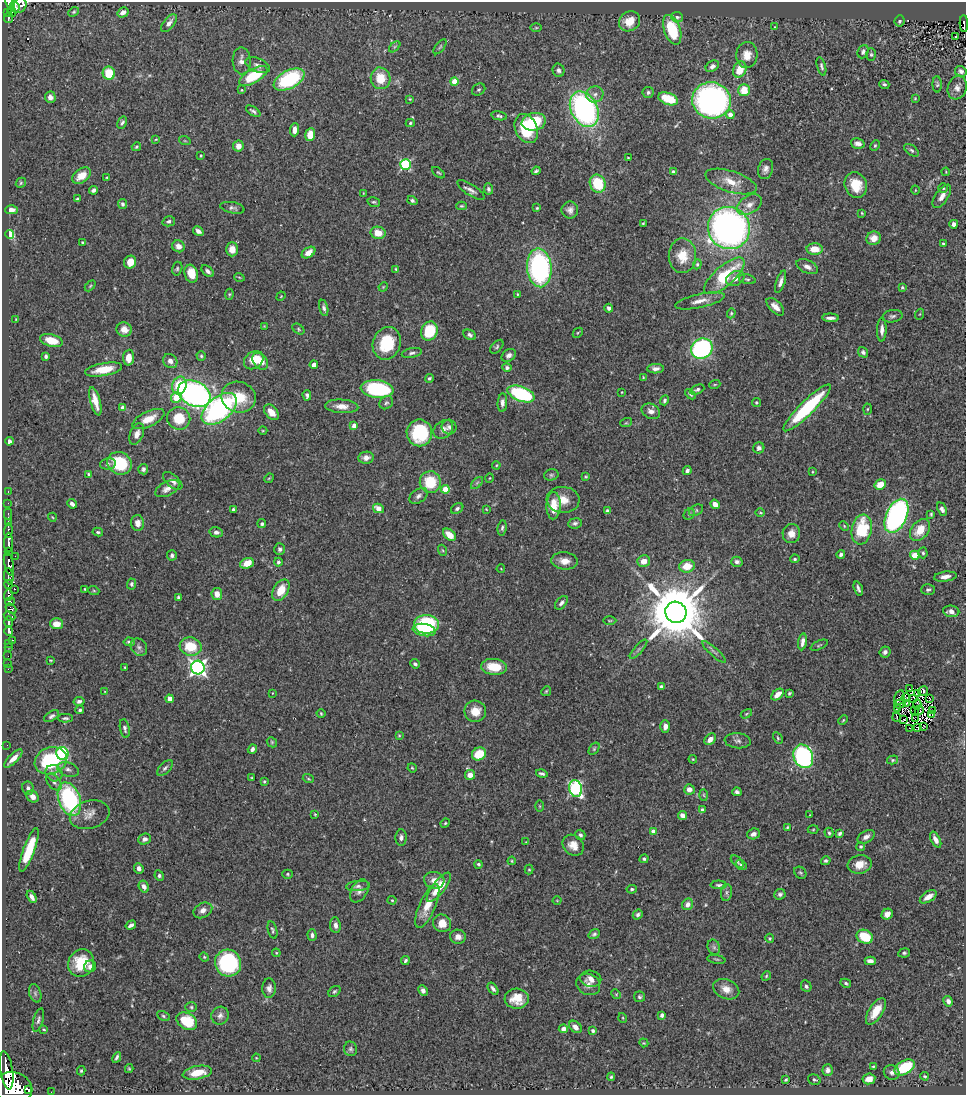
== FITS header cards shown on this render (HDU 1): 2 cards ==
NAXIS1  =                  964
NAXIS2  =                 1093

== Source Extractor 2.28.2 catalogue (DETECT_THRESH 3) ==
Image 964 x 1093 px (HDU 1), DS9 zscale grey, 1 PNG px = 1 image px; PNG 968 x 1097 px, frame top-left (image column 1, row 1093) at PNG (2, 2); each listed source drawn as its Kron ellipse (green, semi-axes under 4 px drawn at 4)
Background 0.454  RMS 0.021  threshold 0.0623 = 3 sigma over >= 5 px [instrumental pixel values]
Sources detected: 512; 5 with non-positive FLUX_AUTO (blend fragments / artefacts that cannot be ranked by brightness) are neither listed nor drawn; of the other 507, the 500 brightest by FLUX_AUTO listed and drawn (7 fainter detections omitted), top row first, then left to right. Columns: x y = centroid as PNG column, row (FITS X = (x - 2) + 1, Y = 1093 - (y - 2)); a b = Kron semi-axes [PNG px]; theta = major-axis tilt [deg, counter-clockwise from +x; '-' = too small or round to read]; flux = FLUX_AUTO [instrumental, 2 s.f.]
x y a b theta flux
10 3 7 4 -68 150
19 6 8 7 - 200
15 7 6 3 -65 120
8 12 3 2 - 23
12 12 5 2 - 7.1
74 12 6 4 40 1.9
123 12 6 5 - 7.9
677 17 6 5 - 2.6
8 18 5 3 - 62
629 21 11 9 35 23
900 21 6 5 - 3.1
169 23 10 5 50 7.4
964 24 8 3 -88 41
775 27 3 2 - 0.99
536 28 6 4 0 1.6
672 30 15 8 -70 66
955 36 3 2 - 1.6
395 47 7 4 45 2.2
440 47 9 4 52 2.6
863 52 7 5 67 4.2
747 55 13 10 87 17
871 55 6 5 - 2.2
242 61 13 9 -87 9.2
257 65 13 7 -23 6.4
712 66 7 5 33 4.7
821 66 9 4 -74 3.1
740 69 8 6 64 28
558 70 7 6 - 4.2
961 71 6 5 - 5
109 73 7 6 - 42
253 76 16 7 30 64
381 78 11 9 -76 30
289 79 17 9 28 130
454 81 4 4 - 20
884 84 5 4 - 2.6
937 84 8 4 -88 2.4
957 88 12 9 72 7.9
242 90 4 4 - 1.4
479 90 7 5 35 2.7
744 90 6 5 - 30
648 92 6 5 - 3
595 94 9 8 - 7.1
50 97 6 5 - 7.1
915 98 3 3 - 1.2
410 99 3 3 - 1.3
668 99 10 6 -20 41
711 100 19 18 - 480
584 109 19 13 -63 350
253 111 8 4 -34 3.8
730 115 4 4 - 11
499 116 8 4 -13 3.1
534 122 12 9 12 72
122 123 6 4 59 3.3
410 123 4 4 - 1.8
526 129 15 11 -65 63
295 130 6 4 88 9.3
310 135 6 5 - 23
156 139 3 3 - 1.2
185 141 6 3 -18 1.6
858 143 7 5 -13 6.8
238 146 6 5 - 9.8
875 146 6 4 63 1.9
136 147 5 4 - 2
912 150 8 4 -38 3.1
201 155 4 3 - 1.4
628 158 3 2 - 1.1
405 165 5 5 - 140
766 169 10 7 72 6.3
536 171 4 3 - 2.4
673 172 4 4 - 3.8
946 172 4 3 - 1.1
438 173 7 4 -39 1.9
81 176 10 6 36 21
107 177 3 2 - 1.1
731 182 27 10 -18 22
21 183 5 4 - 1.9
598 184 9 7 -63 50
856 185 13 11 -65 30
943 188 4 4 - 1.6
488 189 5 4 - 2.8
94 190 4 4 - 4.1
471 190 15 5 -33 6.3
915 190 4 3 - 0.98
363 193 4 2 - 0.91
942 196 13 6 55 8.6
77 199 4 3 - 2
412 201 5 4 - 2.8
374 202 6 4 -13 2.3
123 204 5 4 - 3.4
749 205 13 8 31 12
461 206 5 4 - 1.9
232 208 12 5 -11 4.6
537 208 4 4 - 1.7
11 210 6 4 2 7.6
570 210 8 8 - 6.6
862 213 3 2 - 1.2
169 221 6 5 - 3.9
643 223 3 2 - 1.2
954 224 4 4 - 7.1
729 228 21 21 - 630
198 231 6 4 -33 5
378 233 7 6 - 20
10 234 4 4 - 100
874 238 7 6 - 15
82 242 3 2 - 1.1
943 243 3 2 - 1.5
178 246 6 5 - 7.6
232 249 7 6 - 13
815 249 8 6 -2 20
308 253 7 5 33 11
682 256 17 14 -89 29
130 262 6 6 - 16
697 264 5 4 - 2
807 267 11 6 -25 7.1
539 268 19 12 -85 270
177 269 7 5 76 2.5
396 269 4 3 - 1.5
208 271 7 4 -41 4.1
191 274 9 6 -75 22
724 276 25 10 41 77
239 277 5 3 - 1.3
735 279 10 7 28 11
747 279 8 4 -13 2.8
781 282 11 4 71 6.5
90 286 6 4 46 1.6
383 287 5 3 - 1.3
902 288 4 3 - 2.4
229 294 5 4 - 1.7
517 294 4 3 - 1.4
281 296 5 4 - 1.2
700 301 25 7 12 14
775 307 11 6 -44 11
324 308 8 4 -78 3.7
609 308 4 3 - 4.2
731 313 5 4 - 1.8
920 314 5 3 - 1.2
892 316 10 6 10 3.9
831 318 8 3 -2 5.7
16 319 4 3 - 1
264 326 4 4 - 0.99
124 329 8 7 - 12
298 329 7 4 -39 2.2
882 330 12 5 88 7.7
429 331 10 8 69 64
578 333 5 3 - 1.5
470 335 7 5 -26 3.6
51 341 11 6 -15 20
387 343 17 13 69 62
497 347 8 5 47 2.7
702 349 11 9 31 220
863 352 5 5 - 3.8
412 353 10 4 12 3.9
509 355 8 6 34 6.1
46 356 4 3 - 2.7
201 356 4 4 - 2.2
129 358 8 5 86 14
254 360 10 8 38 23
170 361 7 6 - 7.1
260 361 9 6 -51 15
314 365 4 4 - 7.6
507 367 5 4 - 3.8
104 369 18 6 11 27
655 369 8 5 2 5.7
643 377 4 4 - 1.3
429 378 4 3 - 2.4
715 384 6 3 19 1.4
179 385 9 7 75 49
377 389 16 8 -7 150
697 390 7 4 23 3.4
622 392 3 3 - 0.87
194 394 17 12 -27 420
521 394 14 7 -21 150
690 394 6 2 -42 2.1
307 395 5 4 - 3.5
238 397 17 15 -18 41
176 398 5 5 - 31
664 400 5 4 - 2.9
95 401 15 5 -74 16
756 402 4 4 - 1.9
386 403 7 6 - 3.1
502 403 9 5 85 6.2
342 406 16 7 -4 13
122 407 4 4 - 5.6
807 408 32 7 45 120
219 409 21 11 39 290
867 409 5 3 - 1.5
651 411 10 7 -24 7.4
271 412 9 6 -48 13
179 418 11 11 - 35
148 419 17 7 25 20
626 423 6 3 18 1.8
354 426 4 4 - 11
449 427 7 7 - 4.6
443 429 11 8 40 7.4
263 431 4 3 - 1.2
419 433 13 12 - 82
137 434 11 6 68 7.9
9 441 4 4 - 5.6
759 448 6 5 - 4.2
366 458 8 6 9 7.8
120 463 12 11 - 60
108 464 8 5 12 3.3
496 465 4 3 - 1.3
143 469 5 5 - 3.5
687 471 4 3 - 5
812 472 4 2 - 1
89 474 4 3 - 2.5
551 475 7 5 15 2.7
586 477 4 3 - 1.5
269 478 5 4 - 1.4
490 478 5 3 - 1.2
173 481 11 6 -40 7
430 482 11 10 - 49
477 483 7 4 45 2.6
880 485 6 5 - 21
167 489 13 7 27 9.4
445 489 4 4 - 36
8 491 4 3 - 6.5
419 496 10 6 33 5.3
563 500 16 13 -4 20
8 503 2 2 - 5.6
72 504 5 3 - 4.4
715 504 5 4 - 10
553 506 13 7 88 26
378 508 6 4 -29 15
233 509 4 3 - 2.5
457 509 7 5 35 3.2
486 509 4 3 - 0.93
942 509 7 4 -65 4.7
696 510 7 5 29 2.7
607 511 4 3 - 2.8
760 513 4 3 - 1.3
8 514 5 2 - 12
689 514 6 5 - 2.2
931 514 3 3 - 1.8
897 516 18 10 65 360
52 517 4 3 - 1.1
8 522 3 2 - 39
138 523 8 6 -87 9.2
575 523 7 5 8 3.6
262 524 4 4 - 2.6
844 526 5 3 - 1.4
502 528 7 4 81 3.1
862 529 15 10 79 71
920 530 12 8 52 23
8 531 7 3 87 75
98 532 5 3 - 2.1
216 532 6 5 - 4.5
791 534 9 8 - 12
449 535 7 5 -41 20
8 543 10 3 -90 340
280 549 6 5 - 4.3
442 550 6 3 -70 1.5
8 552 4 3 - 93
923 553 5 4 - 2.3
841 554 4 4 - 3.8
172 555 5 5 - 3.4
915 555 4 4 - 30
15 556 2 2 - 8.8
795 559 5 4 - 2.9
564 561 13 8 -6 13
644 561 6 5 - 13
278 562 4 4 - 3.2
737 562 6 5 - 4.4
247 563 7 5 21 20
9 564 11 4 -78 440
687 566 8 6 12 22
501 569 4 3 - 0.92
9 576 8 4 -81 190
945 577 11 5 7 7.2
9 584 4 4 - 190
131 584 5 4 - 3
15 589 2 2 - 18
85 589 3 3 - 1.3
858 589 7 3 -71 3.6
281 590 12 7 60 26
928 590 7 5 4 2.7
94 591 5 3 - 1.3
217 594 6 5 - 9.7
8 595 6 3 88 140
178 598 4 3 - 3.2
10 602 5 4 - 110
561 603 8 5 50 4.6
11 609 6 4 -39 100
951 611 8 5 -7 9.2
676 612 11 10 - 12000
9 616 6 4 -27 48
610 621 7 3 0 1.4
9 622 6 3 -90 270
56 624 6 5 - 14
427 624 12 9 -1 110
424 630 12 6 -9 44
9 631 5 3 - 420
13 640 3 2 - 9.6
129 642 5 4 - 3.3
802 642 8 4 81 6.3
8 643 3 3 - 8.2
819 645 9 3 25 1.8
191 646 11 9 -13 40
9 647 3 2 - 10
139 647 9 7 -50 5.2
639 649 12 3 49 3.3
714 652 15 3 -42 3.6
885 652 5 5 - 5
8 656 2 2 - 1.4
51 660 3 2 - 1
8 663 2 2 - 3.9
415 664 5 4 - 3.4
125 667 3 2 - 1.3
494 667 13 8 -6 32
198 668 7 6 - 480
8 669 2 2 - 2.3
661 686 4 3 - 2.8
910 689 3 3 - 0.78
546 691 5 4 - 1.8
923 691 5 3 - 3.9
104 692 3 2 - 0.77
272 693 4 2 - 0.83
789 693 4 3 - 2
917 693 4 2 - 1.3
777 694 7 4 40 9.9
900 698 7 5 75 3.3
906 698 4 3 - 0.88
914 698 3 2 - 0.83
170 699 4 4 - 19
930 699 2 2 - 1.3
79 701 5 4 - 4.3
906 703 3 2 - 1.3
900 704 6 2 12 0.84
917 704 5 2 - 1.6
897 708 4 2 - 1.3
80 710 4 4 - 2.5
914 710 3 2 - 1.1
919 710 5 3 - 1.2
933 710 3 2 - 2.5
475 711 11 10 - 20
321 714 4 3 - 1.6
746 714 6 3 31 1.5
932 714 4 2 - 1.1
51 716 8 5 33 3.7
897 717 4 2 - 1.6
65 718 8 3 -1 2.7
915 719 3 2 - 0.99
843 720 5 3 - 1.3
904 720 3 2 - 1.6
665 726 6 5 - 6.9
923 727 4 2 - 1.4
125 728 9 5 -78 3.7
910 728 3 2 - 1.8
918 728 4 3 - 0.93
399 735 4 3 - 1.5
778 738 6 4 -61 1.9
710 739 6 5 - 9.1
738 741 13 7 -5 5.4
272 742 5 4 - 1.8
7 745 2 2 - 44
252 749 5 4 - 4.6
594 749 7 4 55 2.1
62 753 6 6 - 140
479 754 7 6 - 31
803 756 12 9 -66 250
13 759 12 4 45 12
693 759 4 3 - 1.4
892 760 5 4 - 2
51 761 16 13 21 110
165 768 10 5 45 3.8
412 768 4 4 - 1.3
68 769 11 7 -17 6.3
54 773 9 7 -39 8.9
542 773 6 3 -15 3.2
470 775 5 5 - 14
252 778 3 3 - 1.5
308 779 6 3 -20 1.6
264 781 3 3 - 1.8
54 782 10 6 -50 5.5
28 788 7 5 -82 4.6
576 789 8 6 -74 200
689 789 5 5 - 8.4
737 792 4 4 - 3.5
704 795 6 3 -87 1.5
33 797 6 5 - 10
69 799 17 10 -70 180
540 806 5 3 - 1.4
702 810 4 3 - 3.9
315 814 4 3 - 1.3
90 815 20 14 17 17
682 815 5 4 - 6.8
810 815 2 2 - 0.8
445 823 5 4 - 1.7
787 827 4 3 - 1.5
813 830 5 3 - 1.3
653 831 4 4 - 11
829 833 5 4 - 2.3
840 833 4 3 - 3.1
753 834 6 5 - 6.2
580 835 5 5 - 3.7
401 837 8 5 86 4.8
866 837 9 5 30 6.3
145 839 6 5 - 5
936 840 8 4 -63 8.5
526 842 4 4 - 1.1
573 845 11 9 -44 14
861 846 4 4 - 2
29 850 23 5 70 51
644 859 4 4 - 2.4
512 861 4 4 - 1.4
826 861 5 4 - 2.5
737 862 8 4 -44 2.3
478 864 4 3 - 2.2
860 864 12 9 12 17
741 865 6 4 -38 3
139 868 5 4 - 5.5
529 869 5 4 - 1.6
800 873 7 5 -42 2.6
288 874 5 4 - 2.1
159 876 5 4 - 3.2
434 880 10 8 -13 9.9
719 885 8 4 1 3
144 886 6 4 -60 6.5
358 886 12 5 4 4.4
439 887 18 6 52 35
632 889 5 4 - 3.1
359 891 12 8 58 7.4
726 893 8 5 85 4.5
780 894 6 5 - 3.7
32 897 6 3 -60 5.2
928 897 9 5 32 14
392 900 4 4 - 1.4
557 901 4 3 - 0.91
688 904 6 5 - 7.7
427 906 23 8 66 24
203 910 10 7 28 7.7
887 914 6 5 - 7.9
638 915 5 4 - 3.3
442 923 9 8 - 19
131 925 5 3 - 4.8
335 925 8 5 -82 6.3
272 930 9 4 -77 2.9
594 934 6 4 35 3.3
312 935 6 4 -88 3.8
458 937 8 7 - 7.3
865 937 8 6 -24 43
770 938 5 4 - 1.9
714 947 8 6 -68 3.9
276 953 4 3 - 1.3
904 953 6 4 10 2.6
204 957 4 4 - 1.6
716 959 9 3 -8 2.1
405 961 5 3 - 2.7
870 961 5 4 - 7.2
81 963 14 12 64 44
228 963 13 13 - 180
90 966 6 6 - 6.3
766 976 5 4 - 1.9
591 979 10 8 -11 10
846 983 5 4 - 2.3
588 984 12 10 -27 9.3
806 986 6 5 - 3.2
269 988 10 7 90 5.8
493 989 7 4 -52 4.1
726 989 13 9 -24 13
334 991 7 4 38 2.5
423 991 5 4 - 4.5
35 993 9 6 -72 3.9
616 994 5 4 - 1.5
639 997 5 5 - 2.7
517 999 12 10 -3 22
948 1001 5 4 - 6.5
191 1007 6 5 - 2.3
876 1011 15 7 57 24
662 1015 4 4 - 4
163 1016 7 4 -28 2.4
220 1016 9 8 - 6.3
623 1018 5 3 - 1.1
38 1020 12 5 74 4.3
187 1021 11 8 -30 47
575 1027 7 5 -42 7.7
44 1029 4 3 - 1.3
563 1029 4 4 - 5.5
593 1031 4 4 - 3
644 1043 4 3 - 1.2
351 1049 7 6 - 3.1
117 1057 5 3 - 2.9
256 1058 4 3 - 1.3
873 1066 4 3 - 1.6
905 1067 11 6 29 69
129 1069 4 4 - 1.5
7 1070 19 6 -81 990
828 1070 6 5 - 6.2
81 1071 5 3 - 2
892 1072 8 7 - 5
197 1073 15 6 10 27
925 1076 4 3 - 1.9
611 1077 4 3 - 2
869 1079 6 5 - 11
786 1080 3 3 - 1.7
814 1080 6 5 - 2.5
13 1088 19 16 -16 4200
28 1089 4 3 - 400
51 1092 2 2 - 5
At the frame edge (FLAGS 8, measured only in part): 3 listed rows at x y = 10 3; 964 24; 13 1088
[7 fainter detections neither listed nor drawn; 5 non-positive-flux detections neither listed nor drawn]